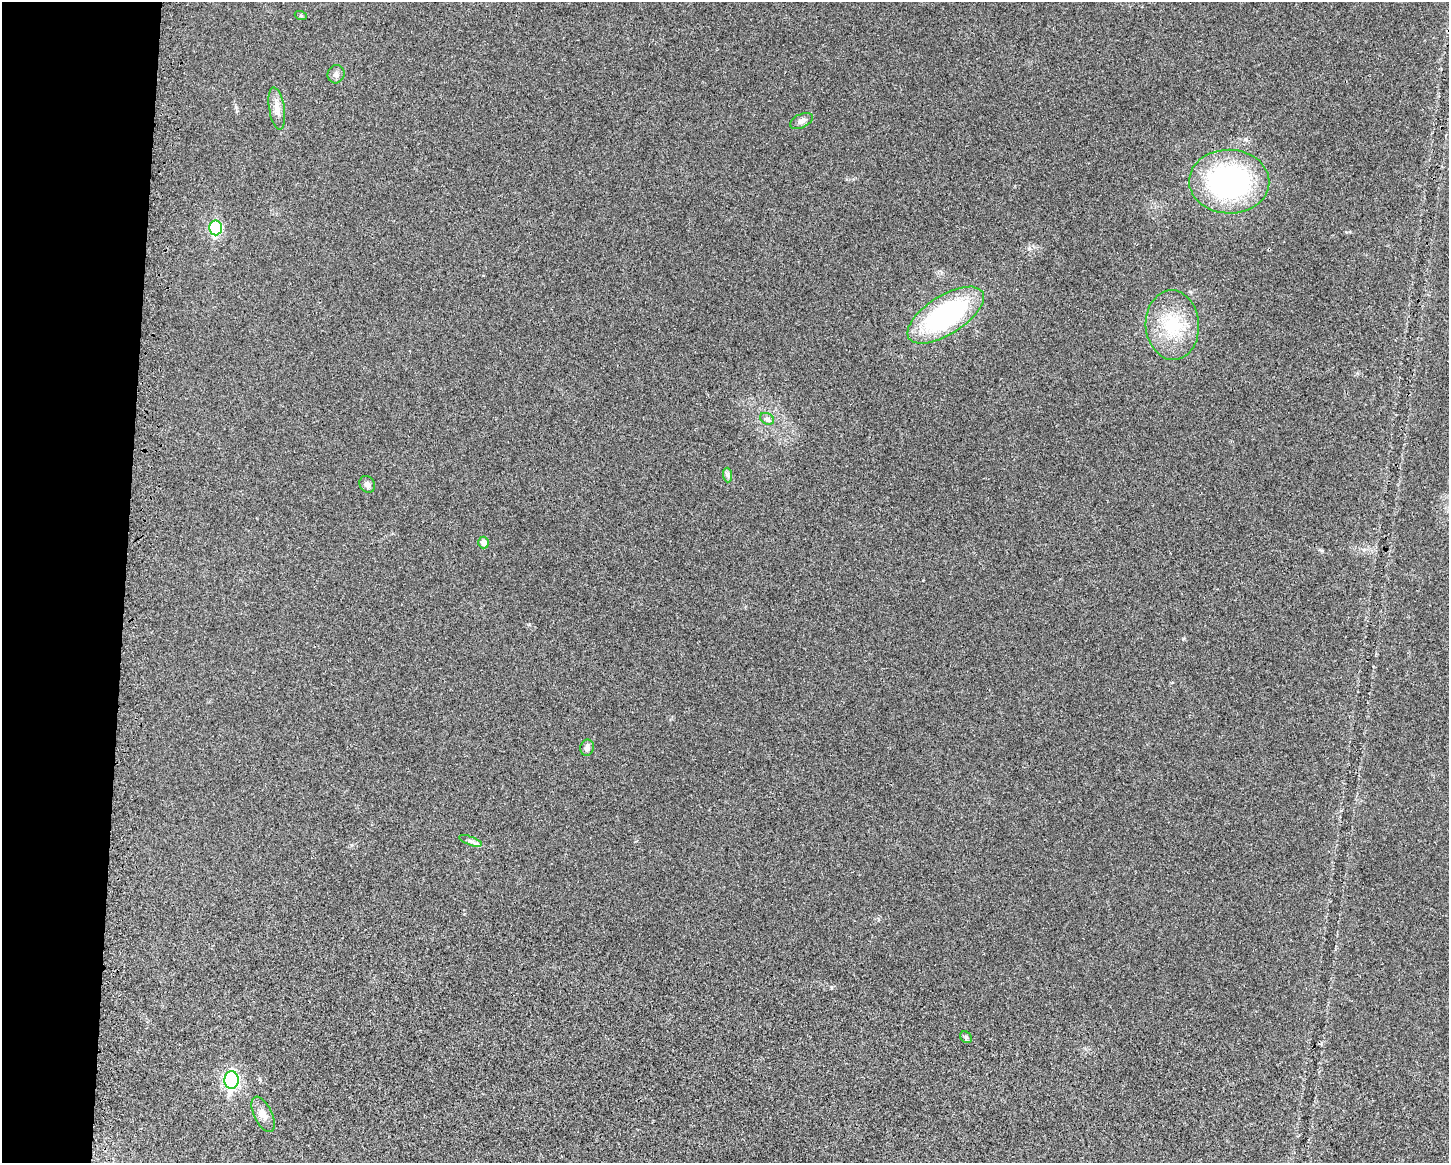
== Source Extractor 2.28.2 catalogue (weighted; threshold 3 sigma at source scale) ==
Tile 4 of 3 x 4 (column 1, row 2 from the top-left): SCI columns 225-1671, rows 2357-3517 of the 4705 x 4716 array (HDU 1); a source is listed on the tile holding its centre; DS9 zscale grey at full resolution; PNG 1451 x 1165 px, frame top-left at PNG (2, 2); each listed source drawn as its Kron ellipse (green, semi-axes under 4 px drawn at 4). Shown black and unused: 9% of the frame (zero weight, under 3 of 4 exposures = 3% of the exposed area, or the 3 px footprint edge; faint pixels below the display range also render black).
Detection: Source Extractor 2.28.2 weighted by HDU 2 'WHT'; one run over the whole footprint, this tile lists its part. Background 0.0234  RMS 0.0057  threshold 0.0255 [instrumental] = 3 sigma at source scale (4.5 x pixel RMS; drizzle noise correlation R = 1.50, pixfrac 1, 0.05/0.05 arcsec/px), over >= 5 px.
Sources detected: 17; all 17 listed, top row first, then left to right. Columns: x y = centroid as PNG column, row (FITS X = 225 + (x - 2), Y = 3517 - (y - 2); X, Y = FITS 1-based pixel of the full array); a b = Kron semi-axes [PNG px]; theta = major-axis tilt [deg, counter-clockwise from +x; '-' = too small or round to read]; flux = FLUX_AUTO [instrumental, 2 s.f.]
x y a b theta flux
301 16 6 4 -19 0.55
336 74 9 8 - 2
277 108 21 7 -81 4.9
801 121 12 7 25 2.3
1229 182 40 32 -1 120
216 228 7 6 - 57
946 315 43 19 32 88
1172 325 35 26 -87 29
767 419 7 5 -29 1.4
728 475 7 4 -88 1.3
367 484 9 7 -53 2.1
484 542 6 5 - 3
587 748 8 6 72 2
470 841 12 3 -20 1.5
966 1037 6 5 - 1.2
231 1080 9 7 86 120
263 1114 19 9 -64 4.6
Overlapping masked pixels (flux is a lower limit): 1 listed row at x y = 1229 182